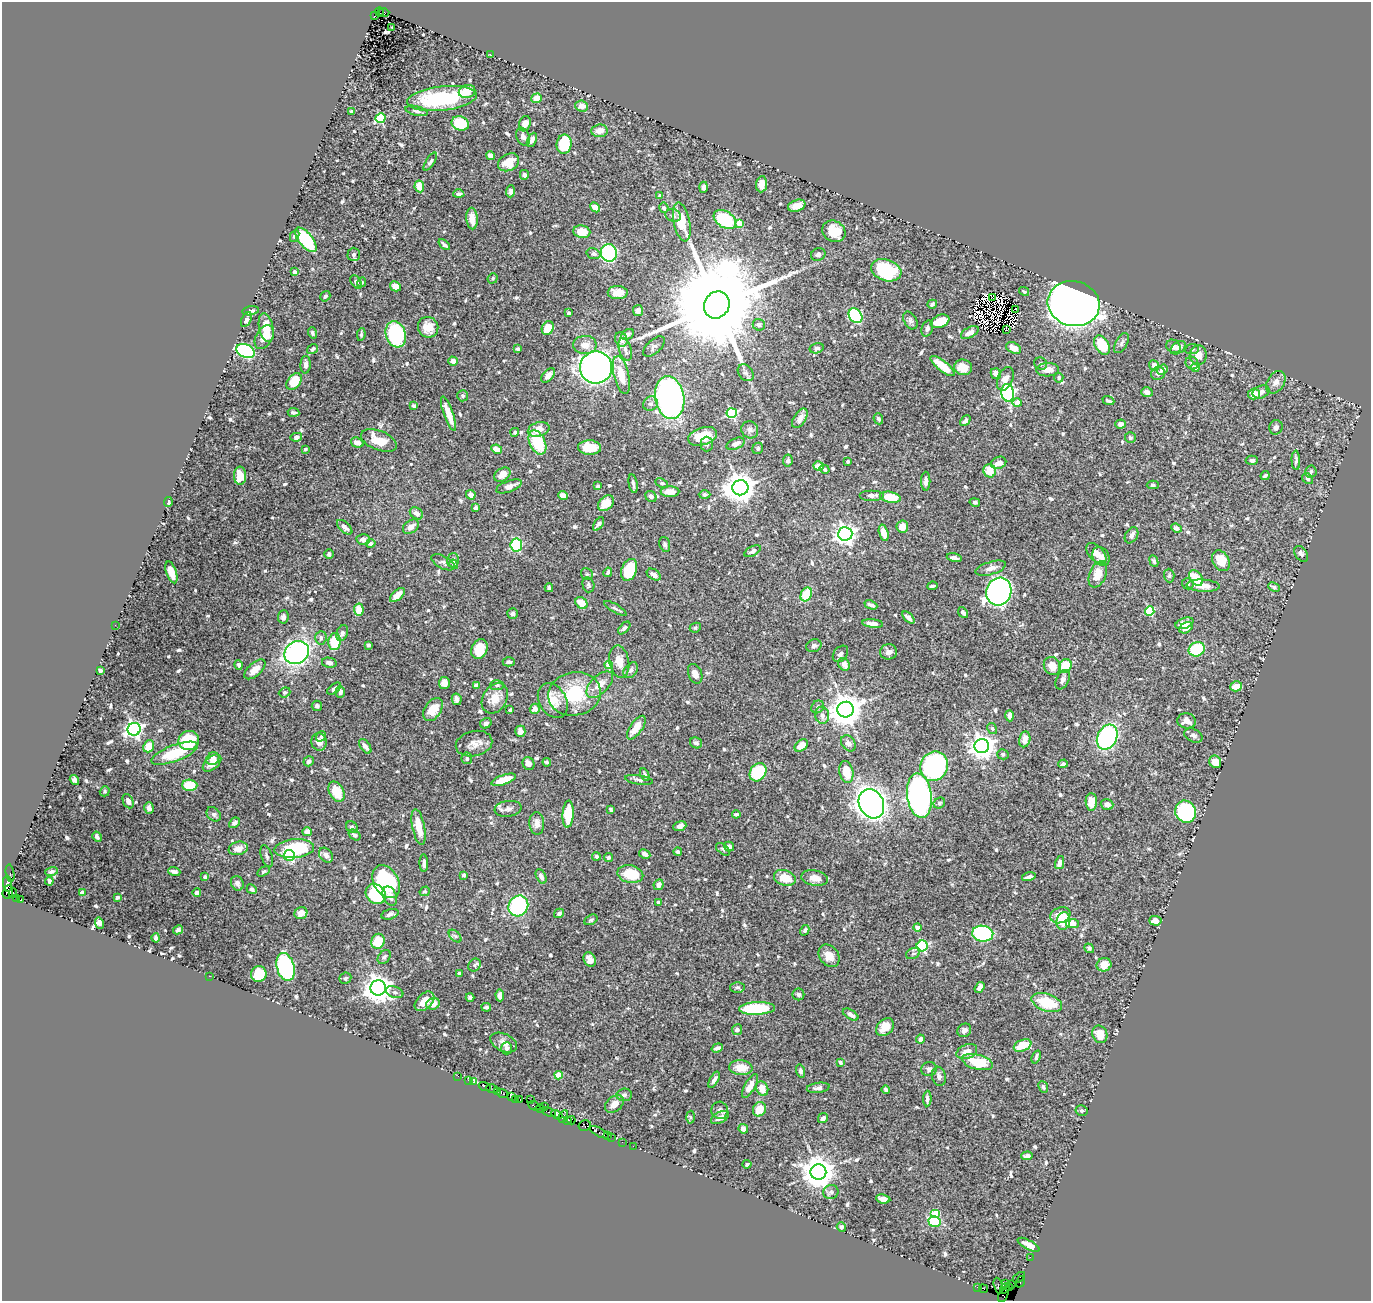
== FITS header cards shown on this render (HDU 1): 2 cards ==
NAXIS1  =                 1369
NAXIS2  =                 1299

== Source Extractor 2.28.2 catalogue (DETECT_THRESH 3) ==
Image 1369 x 1299 px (HDU 1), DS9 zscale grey, 1 PNG px = 1 image px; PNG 1373 x 1303 px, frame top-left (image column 1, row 1299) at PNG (2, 2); each listed source drawn as its Kron ellipse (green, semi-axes under 4 px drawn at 4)
Background 1.16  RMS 0.018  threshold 0.055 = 3 sigma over >= 5 px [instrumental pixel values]
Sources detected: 722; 6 with non-positive FLUX_AUTO (blend fragments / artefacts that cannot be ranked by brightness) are neither listed nor drawn; of the other 716, the 500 brightest by FLUX_AUTO listed and drawn (216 fainter detections omitted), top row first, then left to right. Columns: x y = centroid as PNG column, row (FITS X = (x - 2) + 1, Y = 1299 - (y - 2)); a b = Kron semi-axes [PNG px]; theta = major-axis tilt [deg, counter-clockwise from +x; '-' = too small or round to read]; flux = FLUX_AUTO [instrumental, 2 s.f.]
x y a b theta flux
379 12 5 3 - 160
384 12 5 3 - 340
375 16 2 2 - 100
392 27 3 2 - 4
491 55 3 2 - 2.1
467 91 8 6 14 16
442 98 35 12 7 120
537 98 5 4 - 16
582 106 6 5 - 8.7
352 111 4 3 - 2.8
417 111 11 4 -14 3.2
380 118 5 4 - 76
460 123 9 7 -20 50
525 124 8 5 71 9.3
599 131 8 6 5 12
523 137 9 6 -66 5.3
532 140 7 4 66 5.2
564 144 9 7 81 49
490 156 4 4 - 8.9
430 162 10 3 57 2.8
508 162 11 8 28 22
524 175 5 4 - 3
762 184 8 5 84 10
419 186 6 4 -81 18
704 187 6 4 88 4.1
510 191 6 4 87 3.2
459 194 5 4 - 3.2
660 196 4 4 - 3.4
797 206 9 5 17 12
595 207 5 4 - 12
664 208 5 4 - 3
673 215 8 6 -20 3.7
472 218 11 5 -85 13
725 220 12 8 -33 77
682 222 20 8 -78 45
739 223 4 4 - 24
834 231 12 10 -33 26
582 232 8 6 -8 23
295 236 6 4 64 3.3
306 240 15 7 -51 110
444 245 7 3 -41 3.5
609 253 9 8 - 180
354 254 7 6 - 4.1
593 254 7 5 -17 4.2
818 254 7 6 - 3.3
886 270 15 10 -18 99
294 272 4 4 - 3.5
493 278 5 4 - 2.1
356 282 7 5 -51 3.5
362 282 5 4 - 2.3
395 286 5 4 - 14
1024 291 5 3 - 2.2
618 293 10 6 -2 13
325 296 5 4 - 2.8
992 298 3 2 - 4
932 304 5 4 - 2.6
1074 304 26 22 -14 1200
717 305 14 12 59 40000
1015 309 3 2 - 2.4
251 311 8 4 8 3.4
638 311 5 5 - 3.7
569 313 3 3 - 3.3
856 316 8 6 -53 120
246 320 8 4 63 4.7
910 320 9 6 -61 3.5
940 321 10 6 22 26
759 325 6 6 - 4.2
428 327 10 10 - 18
266 328 15 7 -78 20
548 328 7 5 63 24
927 329 8 5 72 4.9
1007 330 3 2 - 2.2
970 332 10 5 30 8.4
312 333 5 4 - 2.7
361 334 6 4 82 2.4
396 334 13 10 -72 110
627 334 7 4 27 3.1
264 337 13 8 61 15
621 339 7 6 - 10
1121 343 11 5 61 3.9
585 345 12 9 0 11
1102 345 10 7 -59 41
1173 346 7 6 - 6
654 347 13 7 43 3.8
817 348 7 5 13 4.1
1013 348 8 5 -28 14
1178 348 8 5 35 4.9
312 349 6 4 36 3.5
518 349 3 3 - 2.9
625 349 11 6 -73 6.7
1192 349 7 5 7 2.7
246 351 9 6 -21 190
1198 355 10 8 87 11
453 361 5 4 - 6
1192 363 7 6 - 3.5
1041 364 6 6 - 2.5
306 365 9 5 88 4.3
1154 365 5 5 - 7.4
943 366 15 5 -39 33
963 367 9 7 -14 17
596 368 16 16 - 650
1195 368 4 4 - 7.2
1048 370 11 6 2 10
1162 370 6 4 36 6.4
746 373 9 7 -50 3.9
1158 373 7 6 - 5
996 374 5 5 - 10
548 375 8 5 48 6.9
621 375 19 7 -76 25
1059 378 5 4 - 2.7
1005 379 12 7 65 9.3
294 382 9 6 51 32
1276 382 12 8 56 8.3
1147 392 6 5 - 6.4
1261 392 9 6 24 5.4
1008 393 9 6 -81 200
1254 394 6 5 - 16
463 396 5 5 - 2.2
670 398 22 14 -80 370
1108 401 6 3 -22 2.6
1017 403 5 4 - 15
650 404 7 6 - 4.5
414 406 4 3 - 2.6
293 412 6 4 -6 2.5
732 413 5 5 - 120
448 414 18 5 -70 21
800 418 11 6 57 9.4
878 419 5 4 - 3.1
965 421 6 4 44 3.6
1120 424 5 4 - 3.9
1276 427 7 6 - 3.3
539 429 11 7 16 15
750 430 9 8 - 5.1
515 432 4 4 - 2.1
703 436 15 8 18 27
296 437 6 4 12 8.3
1130 438 5 5 - 2.6
379 440 19 9 -21 25
537 442 13 7 -65 50
357 443 6 5 - 8.8
707 444 7 6 - 3.1
736 444 9 5 23 6.7
590 447 11 7 -2 24
758 448 6 5 - 2.7
305 449 3 3 - 2.2
497 449 6 4 -28 13
1252 460 6 4 -1 3.9
1296 460 10 4 -87 3.3
788 461 6 5 - 2.7
848 461 3 3 - 2.1
999 463 8 6 23 9.7
819 466 5 4 - 14
825 469 5 4 - 2.7
990 471 6 6 - 22
1311 471 6 5 - 3
502 475 9 6 35 14
240 476 9 6 90 27
1265 476 4 3 - 3.1
1308 479 6 4 -43 3
926 481 9 4 -90 6.4
661 483 6 4 -25 2.1
633 484 9 4 -79 3.1
1153 485 6 4 0 2.1
509 486 13 5 19 9
598 486 4 3 - 2.1
740 488 8 7 - 1900
670 492 9 5 0 14
471 495 5 4 - 7.6
705 495 6 4 0 3.4
872 495 12 5 0 5.5
563 496 5 4 - 12
651 496 6 5 - 4.1
890 497 10 5 -11 36
168 502 5 3 - 3.6
975 502 5 4 - 2.5
606 503 9 6 40 20
476 508 4 4 - 6.5
416 513 7 5 -35 7.7
599 524 7 3 56 5.1
345 527 9 5 -43 4.9
411 527 9 6 36 9.2
902 527 6 6 - 11
1176 528 5 4 - 5.6
884 533 8 4 -74 15
845 534 7 7 - 650
1132 535 9 6 59 4.9
363 539 7 5 2 5.4
371 543 5 4 - 3.3
665 544 8 5 -75 3.2
516 545 6 6 - 87
752 551 9 5 29 4.4
1096 553 13 7 -48 13
329 554 4 4 - 3.7
1301 554 9 6 -54 3.7
1101 556 10 8 -55 9.3
954 558 7 3 -12 4
453 560 7 5 75 7.6
1154 561 6 4 -66 2.9
1221 561 11 8 -59 21
443 562 12 6 -28 3.8
454 564 5 4 - 2.9
991 568 16 6 16 8.6
629 570 11 7 69 44
171 572 11 5 -71 14
608 572 5 3 - 3.4
587 574 6 5 - 2.1
1098 574 14 8 67 22
654 575 8 5 -31 6.4
1169 575 7 5 -86 2.8
1196 578 8 6 -52 23
1188 584 6 5 - 2.9
588 585 7 6 - 2.9
932 586 5 3 - 2.8
1203 586 17 6 -2 14
1274 587 6 4 -26 2.8
549 588 4 4 - 2.6
999 592 14 12 70 530
806 594 7 5 62 38
397 595 9 4 43 12
581 603 7 5 -42 19
871 605 7 3 -22 4.3
615 608 13 3 -30 2.7
359 610 6 5 - 17
1150 611 5 4 - 73
963 613 6 4 -51 3.1
512 614 5 5 - 2.8
283 617 6 5 - 4.2
908 618 7 3 -46 4.4
1184 623 9 5 19 14
873 624 10 4 -6 6.5
115 625 2 2 - 5.9
624 628 7 4 47 2.6
695 628 6 4 27 2.3
1186 628 7 5 28 8
342 633 8 5 66 3.6
321 638 7 5 86 4
334 642 8 6 83 44
369 645 4 4 - 2.4
814 646 8 6 23 4.6
479 649 10 7 65 37
1197 649 8 7 - 68
297 652 13 11 32 380
889 652 8 7 - 7
840 654 9 6 49 4.6
509 662 6 4 0 3
619 662 16 10 -79 16
329 663 7 5 -11 5.3
844 664 6 5 - 11
239 665 5 4 - 3.2
609 665 4 4 - 27
1052 666 9 8 - 15
1065 666 7 6 - 44
255 669 13 6 42 12
100 670 4 4 - 4.2
631 670 9 6 50 4.5
695 674 10 6 -68 8.1
1063 680 10 6 65 5.2
444 683 6 5 - 8.1
497 685 7 5 3 2.4
600 685 16 8 45 14
476 686 4 3 - 7.3
1236 686 6 5 - 13
334 689 8 4 38 3
285 692 6 5 - 2.8
340 692 6 4 -90 4
575 694 26 21 9 66
495 698 16 12 60 18
457 699 6 5 - 6.1
553 701 18 13 -59 23
317 706 5 5 - 2.7
818 707 7 6 - 3
535 709 5 5 - 5.9
433 710 13 8 57 19
510 710 4 3 - 2.1
845 710 8 7 - 2300
822 715 8 7 - 5.9
1010 716 6 4 -88 7
1187 721 9 7 -7 8.1
486 723 6 5 - 3.6
636 728 14 6 55 17
992 728 6 4 -59 2.5
134 729 6 6 - 440
520 731 6 5 - 9.8
1193 735 10 6 -27 3.7
321 736 5 4 - 2.4
1107 737 13 9 63 200
1025 739 8 5 79 10
189 740 10 9 - 60
319 742 9 7 -77 7.6
696 743 6 5 - 3.5
848 743 9 6 -54 5.6
474 744 18 12 13 13
801 745 7 5 39 17
149 746 6 5 - 21
365 746 8 4 -54 5.4
982 746 7 7 - 1100
175 753 25 8 21 52
1003 754 6 5 - 3.5
467 758 6 5 - 2.6
213 759 7 6 - 8.8
309 761 5 4 - 4.9
547 762 4 3 - 2.4
1215 762 6 6 - 14
212 763 11 6 40 12
528 764 6 5 - 9.9
1063 764 5 4 - 3.3
934 766 15 13 61 240
758 772 10 7 54 91
846 772 11 7 -77 22
645 775 7 4 -64 2.9
74 780 5 4 - 3.4
504 780 13 5 18 28
639 780 14 4 -9 3.5
190 785 7 5 -2 43
105 791 5 4 - 2.3
336 792 11 7 -62 29
919 796 22 12 -82 480
128 801 7 5 -66 4.8
1091 802 9 5 -89 18
939 803 6 5 - 2.3
871 804 15 12 -64 900
1107 805 6 5 - 6.7
149 808 6 4 -75 5.8
508 809 13 8 8 5.7
611 809 4 3 - 2.1
1186 812 11 10 - 180
214 814 8 6 -45 3.3
568 814 14 5 86 41
736 814 4 3 - 2.9
234 823 6 4 43 2.9
537 823 11 7 -89 7.2
680 826 7 4 20 6.6
352 827 6 5 - 3.2
419 827 18 6 -79 24
307 832 4 4 - 9.7
354 835 6 4 -37 3.6
97 837 5 3 - 3.1
729 846 5 4 - 5.5
238 848 10 6 13 9.9
294 849 20 9 5 87
723 849 8 4 -38 2.5
678 852 4 4 - 3.1
645 854 6 4 -28 5.5
289 855 5 5 - 130
326 855 8 6 -50 6
267 856 11 5 -72 3.4
596 856 4 4 - 3.2
608 857 4 4 - 2.4
424 863 9 3 -88 4.8
1060 863 7 4 77 6.5
51 871 6 4 16 2.7
264 871 7 4 29 2.2
174 872 6 3 -19 3.9
10 873 9 3 -82 120
630 874 13 8 -12 36
464 875 3 3 - 3.2
541 876 8 4 -65 5.4
205 877 4 3 - 3.8
1029 877 7 3 15 4.5
785 878 11 7 -18 24
815 878 13 7 -10 13
49 881 4 3 - 4
386 882 18 12 -59 100
237 883 7 6 - 5.3
7 884 8 4 -84 490
659 885 5 5 - 5.9
252 889 5 4 - 3
425 891 5 4 - 2.2
8 892 7 5 69 310
82 892 4 4 - 8.6
13 893 5 3 - 420
197 893 4 4 - 4.2
376 894 11 9 -45 88
390 896 10 6 -66 6.7
117 897 4 3 - 2.6
17 899 3 3 - 60
21 900 3 3 - 720
659 902 4 3 - 2.7
518 906 11 9 56 110
301 913 6 5 - 9.1
559 913 5 4 - 3.6
390 914 9 5 15 5.3
1060 915 10 7 22 22
591 920 7 4 29 2.4
1063 921 9 7 74 27
1155 921 6 4 -3 6.6
99 923 5 4 - 3.6
1072 923 7 4 -9 25
917 927 4 4 - 8.9
178 930 5 3 - 2.3
805 930 5 4 - 2.8
983 934 10 8 -7 110
455 936 7 4 -45 2.7
156 938 4 3 - 2.7
378 941 8 6 69 30
922 946 5 5 - 150
1089 948 5 4 - 2.4
913 953 7 5 28 2.5
829 956 12 9 -53 13
384 957 7 5 48 3.2
590 960 8 5 -66 9.5
474 965 7 6 - 2.4
1104 965 7 6 - 14
285 967 14 8 -75 190
459 973 3 3 - 2.1
259 974 8 7 - 37
209 976 2 2 - 2.5
345 978 6 5 - 2.3
737 987 7 5 -1 2.2
980 987 6 4 54 7.7
378 988 8 7 - 1500
395 992 9 5 -18 4.1
798 994 6 6 - 3.1
500 995 6 4 -86 5.5
470 997 4 3 - 2.5
425 1001 12 7 45 14
1047 1002 16 8 -19 46
433 1004 7 5 21 10
486 1007 5 4 - 2.2
757 1008 18 6 2 86
851 1015 9 4 -31 5.8
885 1027 10 7 44 18
737 1030 5 5 - 3.8
964 1030 7 6 - 4.4
1100 1034 9 7 -64 17
920 1039 4 4 - 5.4
504 1043 14 8 -26 9
1022 1045 9 5 22 29
507 1048 6 5 - 4
717 1048 6 3 19 3.6
967 1052 11 7 21 12
1036 1057 7 3 70 2.9
840 1062 4 3 - 3.2
977 1062 16 7 -15 48
741 1068 12 7 -4 19
929 1069 8 7 - 5
800 1071 6 4 -74 3.5
559 1075 4 4 - 30
458 1076 2 2 - 13
939 1076 10 6 -79 5.8
468 1080 3 2 - 78
714 1080 9 4 61 4.7
474 1082 3 2 - 31
750 1086 13 5 60 11
485 1087 6 2 -19 29
1043 1087 6 4 -66 2.8
818 1088 11 5 7 4.6
492 1089 6 2 -18 83
762 1089 7 5 -68 15
886 1089 4 3 - 2.7
497 1091 3 2 - 92
502 1094 6 3 -22 160
624 1095 8 6 6 4
512 1096 3 2 - 87
927 1098 8 4 88 4.2
516 1099 3 2 - 82
520 1099 3 2 - 55
530 1100 2 2 - 41
614 1104 10 7 42 9.4
534 1106 6 3 -28 280
544 1106 3 2 - 39
540 1109 5 3 - 100
759 1109 7 6 - 19
720 1110 8 8 - 4.5
1082 1111 6 5 - 2.4
549 1112 7 3 -23 280
557 1115 6 3 -29 330
563 1116 6 3 62 100
690 1117 6 4 -88 2.2
720 1118 10 5 27 9.6
823 1118 5 4 - 4.2
567 1120 2 2 - 29
571 1120 4 3 - 87
585 1125 6 5 - 140
743 1129 5 4 - 7.3
599 1132 11 3 -28 230
607 1135 3 3 - 63
611 1137 2 2 - 63
622 1142 2 2 - 49
633 1146 2 2 - 33
1027 1156 6 4 3 3.3
747 1164 4 3 - 2.1
818 1172 8 7 - 2300
831 1192 8 7 - 4
883 1199 7 4 -10 6.1
936 1213 5 4 - 26
934 1221 6 5 - 50
841 1227 5 4 - 3.6
1028 1245 12 4 -28 8.8
1030 1257 2 2 - 28
1019 1277 7 3 35 200
1020 1282 6 3 71 110
1005 1284 4 3 - 130
1012 1284 3 2 - 71
998 1286 8 3 -75 250
977 1287 3 2 - 41
1010 1287 3 2 - 62
1005 1288 6 3 56 190
983 1289 4 2 - 54
1003 1295 7 4 62 120
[216 fainter detections neither listed nor drawn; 6 non-positive-flux detections neither listed nor drawn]